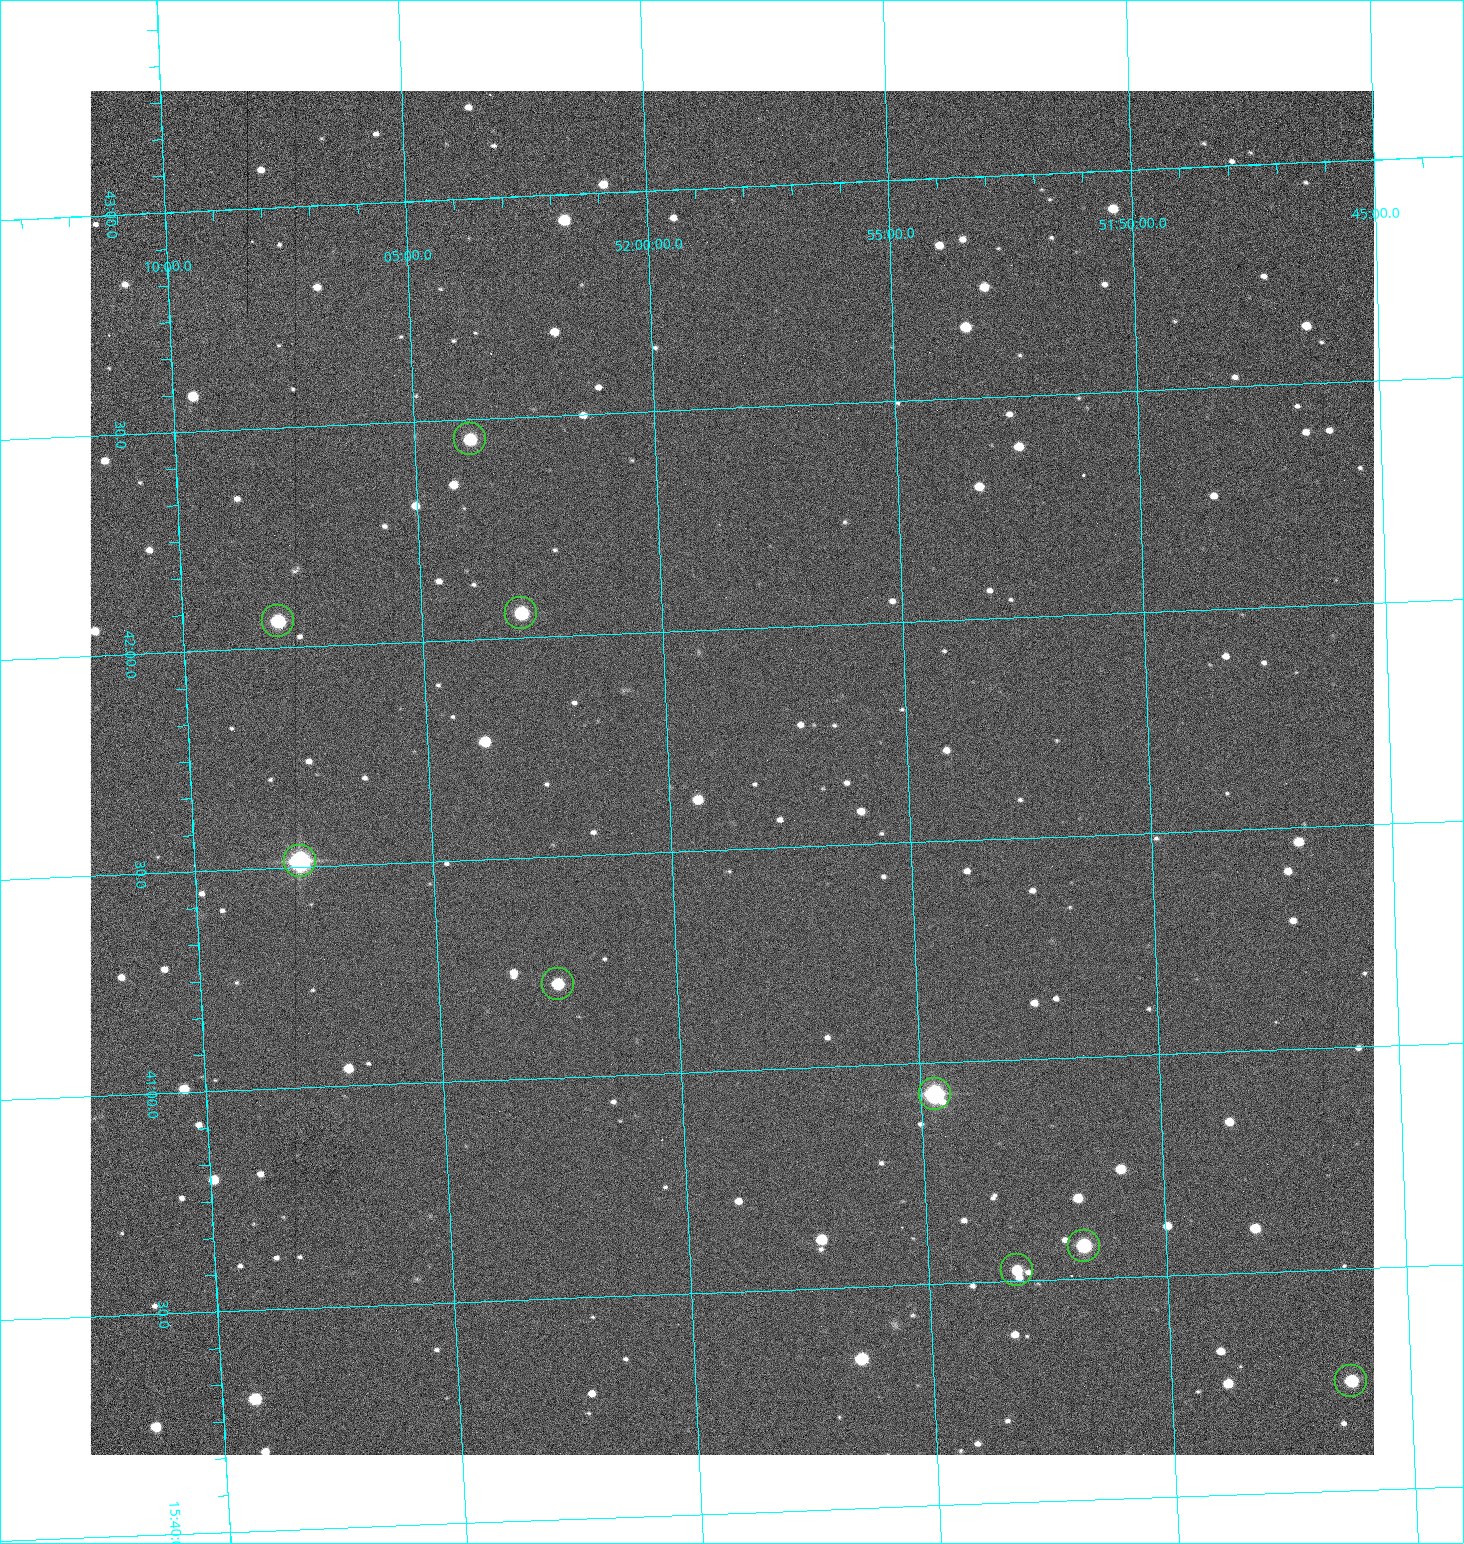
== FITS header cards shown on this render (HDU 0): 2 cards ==
NAXIS1  =                 1284 /fastest changing axis
NAXIS2  =                 1364 /next to fastest changing axis

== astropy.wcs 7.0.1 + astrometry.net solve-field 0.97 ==
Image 1284 x 1364 px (HDU 0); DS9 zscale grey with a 90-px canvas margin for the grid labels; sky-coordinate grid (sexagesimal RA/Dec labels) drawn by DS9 from the SOLVED WCS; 9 Tycho-2 reference stars matched to detected sources circled (green)
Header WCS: RA---TAN/DEC--TAN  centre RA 15:41:40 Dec +51:59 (235.42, +51.98 deg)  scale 1.26 arcsec/px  FOV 26.9' x 28.5'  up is +92 deg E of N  parity flipped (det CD > 0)
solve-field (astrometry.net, Tycho-2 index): VERIFIED the header's WCS against the Tycho-2 star catalogue (9 matches, 0 conflicts) and refined it, rather than solving blind
Solved WCS: RA---TAN-SIP/DEC--TAN-SIP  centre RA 15:41:40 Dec +51:59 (235.42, +51.98 deg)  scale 1.25 arcsec/px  FOV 26.8' x 28.5'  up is +92 deg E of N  parity flipped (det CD > 0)
The solver's refit moves the header's centre by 0.53 arcsec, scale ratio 0.9967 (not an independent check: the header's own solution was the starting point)
Tycho-2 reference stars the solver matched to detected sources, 9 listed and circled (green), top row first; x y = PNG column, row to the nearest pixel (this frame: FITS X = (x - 90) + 1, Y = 1364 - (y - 91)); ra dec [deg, ICRS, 3 dp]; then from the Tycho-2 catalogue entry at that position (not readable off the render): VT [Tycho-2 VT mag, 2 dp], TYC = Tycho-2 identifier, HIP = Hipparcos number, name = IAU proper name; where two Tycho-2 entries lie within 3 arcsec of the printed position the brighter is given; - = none
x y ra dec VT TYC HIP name
470 439 235.614 +52.064 11.61 3489-1132-1 - -
521 613 235.514 +52.049 11.19 3489-1407-1 - -
278 621 235.515 +52.133 11.12 3489-1380-1 - -
300 861 235.378 +52.130 9.31 3489-1322-1 76850 -
558 984 235.303 +52.042 11.52 3489-958-1 - -
935 1094 235.232 +51.912 9.59 3489-824-1 - -
1084 1246 235.143 +51.862 10.97 3489-1016-1 - -
1017 1270 235.131 +51.886 12.29 3489-908-1 - -
1351 1381 235.062 +51.771 11.53 3489-1453-1 - -